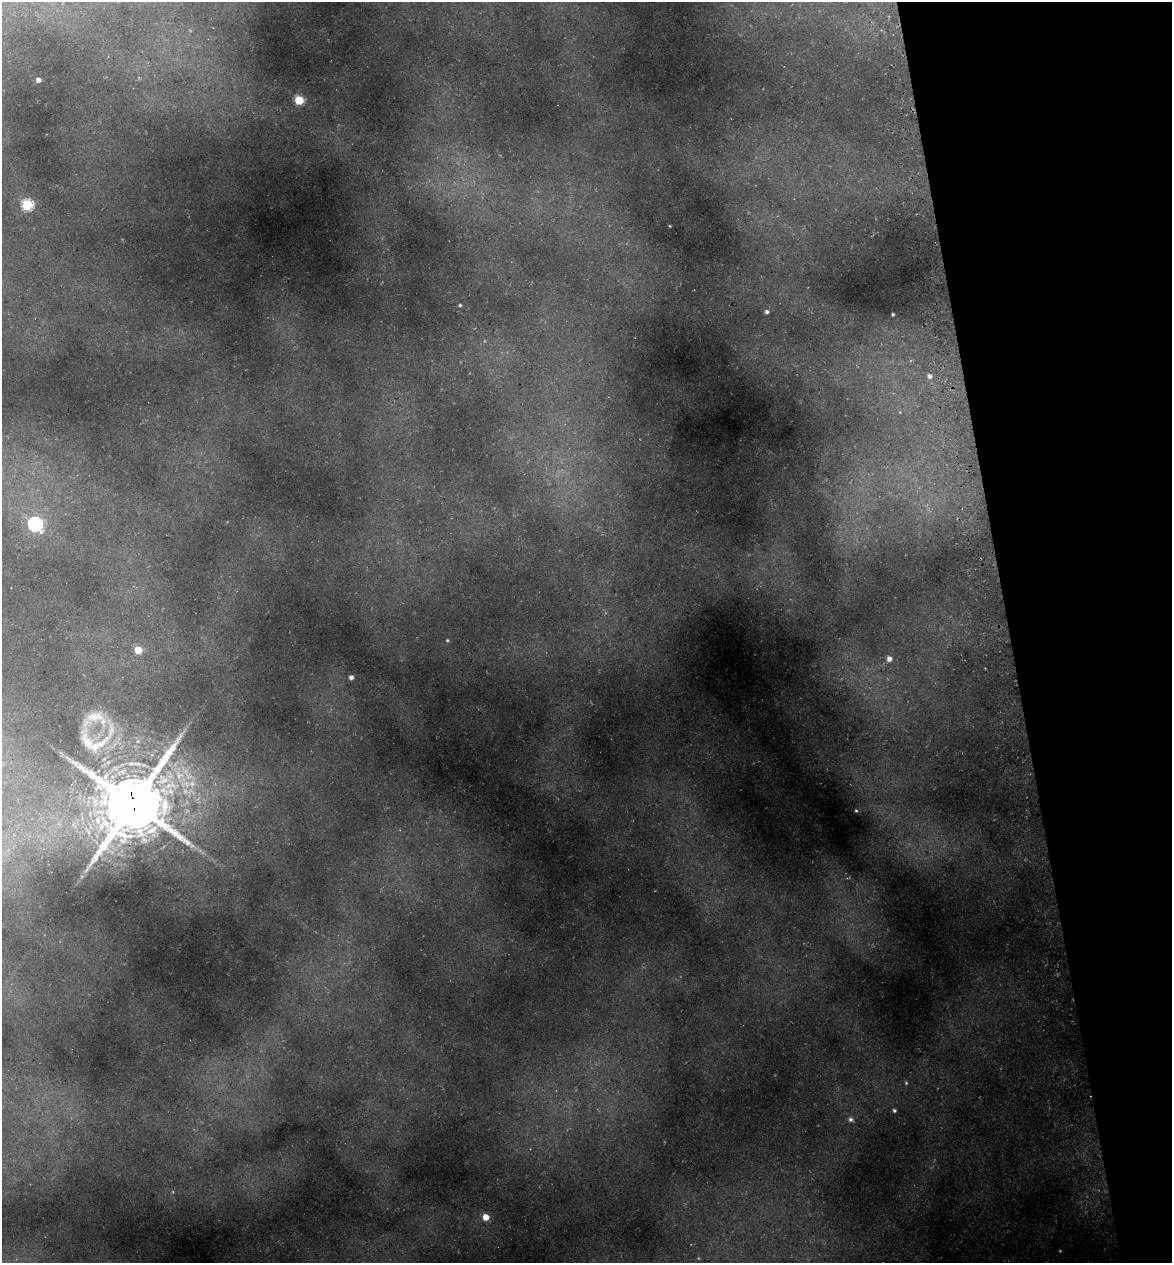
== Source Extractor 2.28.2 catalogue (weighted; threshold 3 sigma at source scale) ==
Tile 12 of 4 x 4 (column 4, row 3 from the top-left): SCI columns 3656-4825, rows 1336-2596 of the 4922 x 5194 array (HDU 1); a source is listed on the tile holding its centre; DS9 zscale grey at full resolution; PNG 1174 x 1265 px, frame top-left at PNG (2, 2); no overlay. Shown black and unused: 14% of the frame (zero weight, under 3 of 5 exposures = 5% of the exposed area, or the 3 px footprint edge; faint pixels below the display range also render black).
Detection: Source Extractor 2.28.2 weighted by HDU 2 'WHT'; one run over the whole footprint, this tile lists its part. Background 0.224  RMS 0.0099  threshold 0.0444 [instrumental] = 3 sigma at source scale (4.5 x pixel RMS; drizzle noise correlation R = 1.50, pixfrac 1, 0.0396/0.0396 arcsec/px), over >= 5 px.
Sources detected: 23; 3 inside a brighter listed object's ellipse — not listed separately; the other 20 listed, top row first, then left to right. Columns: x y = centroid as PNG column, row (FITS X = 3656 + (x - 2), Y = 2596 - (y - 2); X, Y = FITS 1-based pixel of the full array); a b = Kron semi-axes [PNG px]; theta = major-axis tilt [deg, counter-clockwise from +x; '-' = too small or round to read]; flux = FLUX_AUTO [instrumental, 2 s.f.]
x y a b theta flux
38 80 4 4 - 4.9
299 100 5 5 - 53
27 205 6 6 - 94
670 226 3 2 - 0.63
460 305 4 4 - 1.4
767 312 5 4 - 2.6
893 314 3 3 - 1.6
929 376 6 5 - 3.6
35 524 7 6 - 200
447 640 4 4 - 1.1
138 650 5 5 - 23
889 659 6 6 - 5.4
351 677 5 5 - 3.9
95 716 47 31 -10 36
133 803 23 22 - 6800
856 811 3 3 - 1
906 1083 5 5 - 1.3
894 1110 5 5 - 2
851 1119 7 6 - 3.1
486 1217 5 5 - 12
Overlapping masked pixels (flux is a lower limit): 1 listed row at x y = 133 803